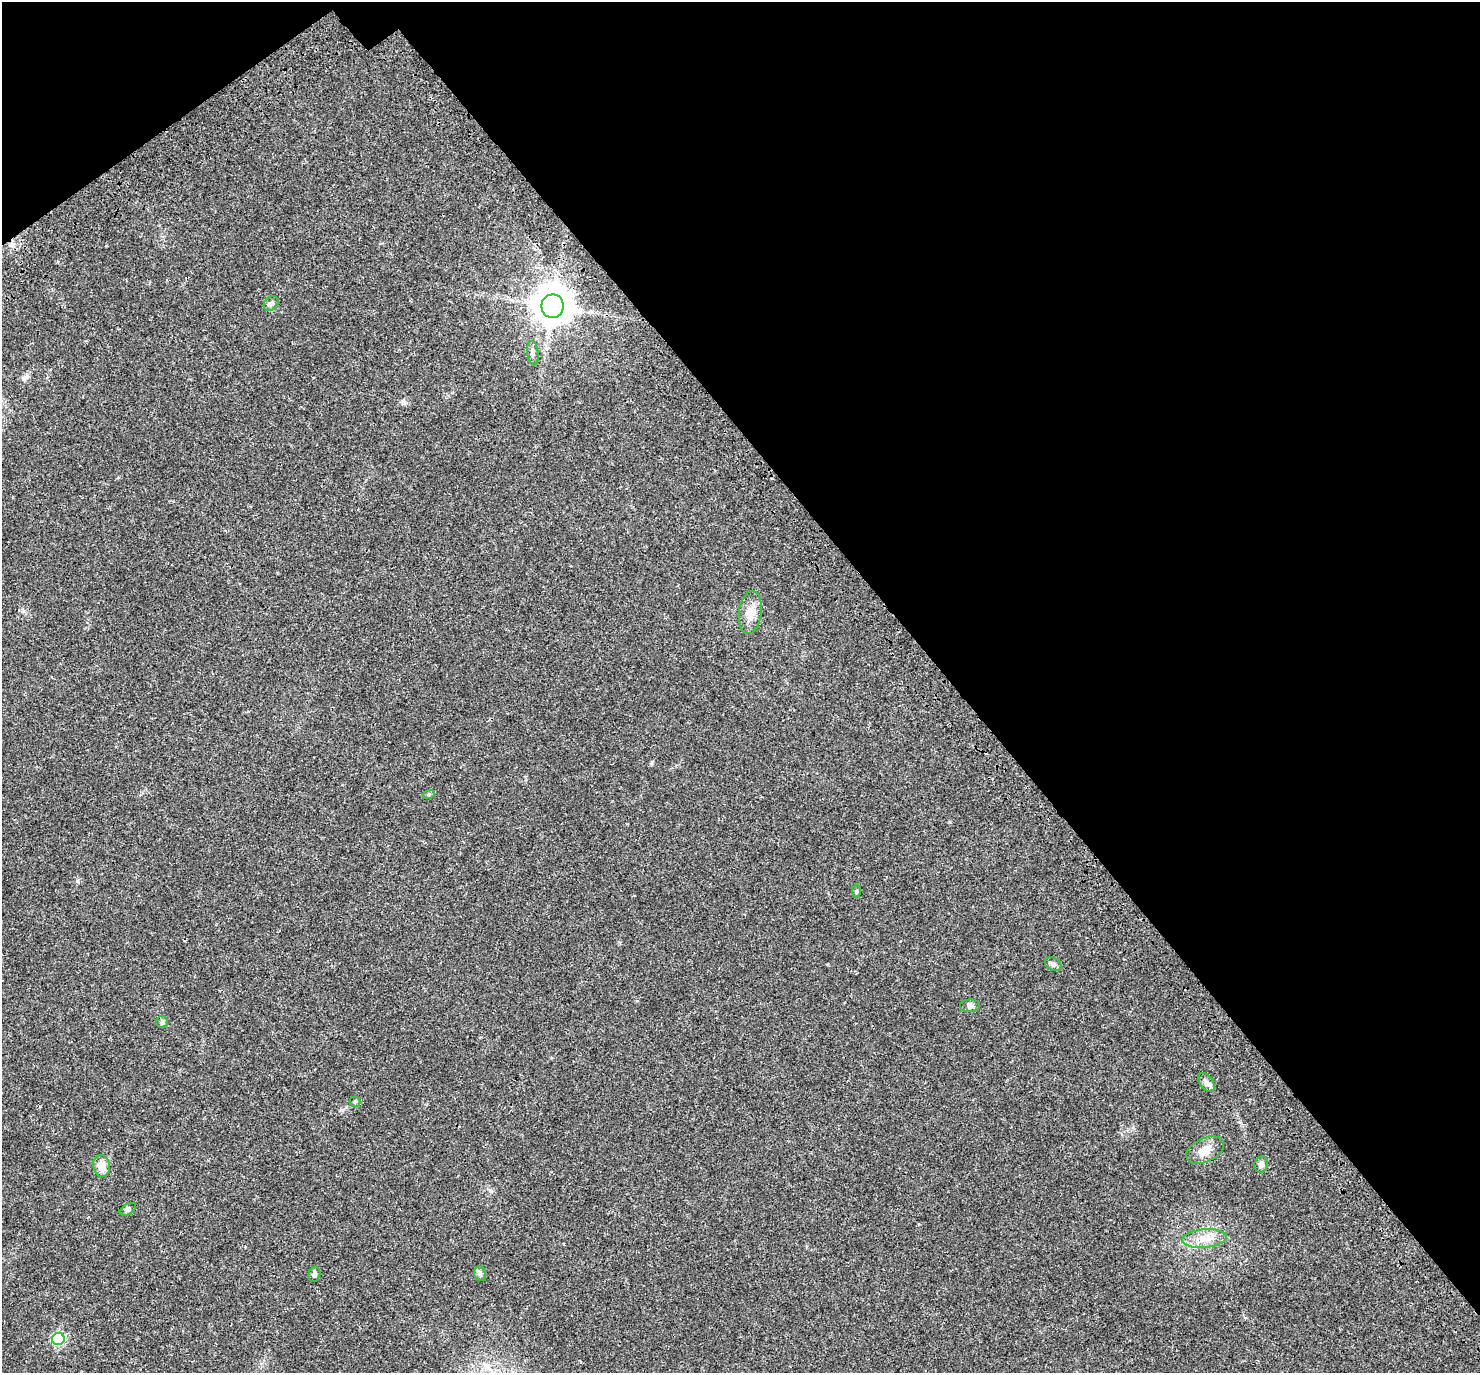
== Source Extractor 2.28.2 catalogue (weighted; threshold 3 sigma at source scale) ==
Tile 3 of 4 x 4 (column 3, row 1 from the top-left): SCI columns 3083-4560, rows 4401-5771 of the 6170 x 6120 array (HDU 1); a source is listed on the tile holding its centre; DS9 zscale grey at full resolution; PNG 1482 x 1375 px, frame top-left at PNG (2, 2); each listed source drawn as its Kron ellipse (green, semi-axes under 4 px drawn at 4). Shown black and unused: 38% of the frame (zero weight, under 3 of 4 exposures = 9% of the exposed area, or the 3 px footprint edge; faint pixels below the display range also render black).
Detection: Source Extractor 2.28.2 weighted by HDU 2 'WHT'; one run over the whole footprint, this tile lists its part. Background 0.0357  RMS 0.0036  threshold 0.0163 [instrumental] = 3 sigma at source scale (4.5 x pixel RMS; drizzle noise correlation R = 1.50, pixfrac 1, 0.0396/0.0396 arcsec/px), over >= 5 px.
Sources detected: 19; all 19 listed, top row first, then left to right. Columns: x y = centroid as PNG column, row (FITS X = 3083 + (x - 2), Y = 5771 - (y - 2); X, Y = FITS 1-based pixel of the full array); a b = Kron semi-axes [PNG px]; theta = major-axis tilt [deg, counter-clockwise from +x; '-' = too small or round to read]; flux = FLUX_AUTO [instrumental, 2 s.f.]
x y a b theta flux
271 303 8 6 48 1.2
553 306 12 11 - 860
533 353 12 5 -82 1.2
750 612 21 11 82 4.8
429 794 6 4 19 0.47
856 891 6 4 -85 0.47
1053 964 9 6 -28 0.99
970 1006 10 6 0 0.97
162 1022 6 6 - 0.69
1207 1082 10 6 -55 1.4
355 1102 5 5 - 0.42
1205 1150 20 11 25 4.4
1261 1164 8 7 - 1.5
102 1166 11 8 -79 4.3
128 1209 9 5 29 0.8
1204 1238 22 9 4 4.7
314 1274 8 5 76 1.1
480 1274 7 6 - 0.84
58 1339 6 6 - 32
Overlapping masked pixels (flux is a lower limit): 1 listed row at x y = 553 306
Unlisted compact peaks at least as high as the median listed source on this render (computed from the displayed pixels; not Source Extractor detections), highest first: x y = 77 881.